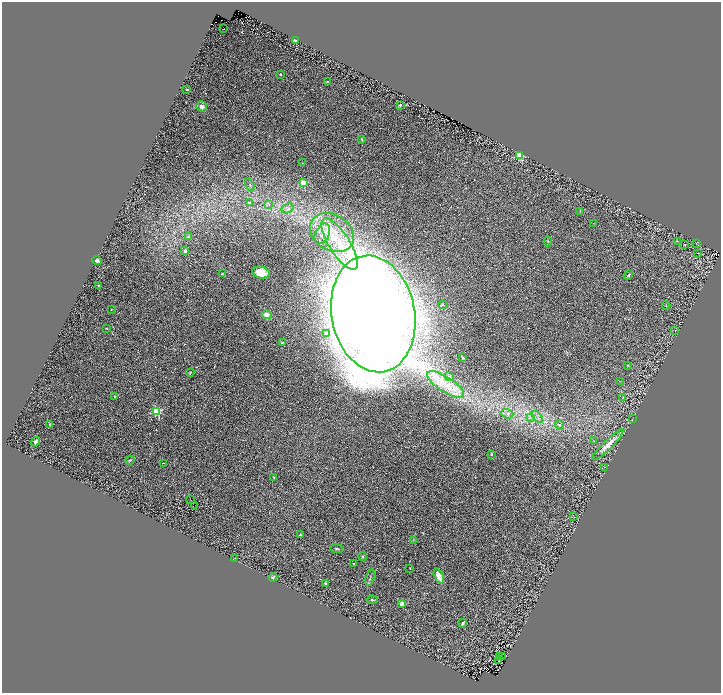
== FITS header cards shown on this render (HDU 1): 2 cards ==
NAXIS1  =                 1438
NAXIS2  =                 1381

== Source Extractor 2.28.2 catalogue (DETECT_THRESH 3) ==
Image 1438 x 1381 px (HDU 1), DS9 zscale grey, zoomed out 1/2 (1 PNG px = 2 x 2 image px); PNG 723 x 695 px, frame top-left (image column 2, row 1381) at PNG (2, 2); each listed source drawn as its Kron ellipse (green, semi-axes under 4 px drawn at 4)
Background 0.0491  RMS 0.017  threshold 0.05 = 3 sigma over >= 5 px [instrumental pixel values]
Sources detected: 107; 23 cannot appear on this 1/2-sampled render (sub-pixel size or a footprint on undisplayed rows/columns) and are neither listed nor drawn; the other 84 listed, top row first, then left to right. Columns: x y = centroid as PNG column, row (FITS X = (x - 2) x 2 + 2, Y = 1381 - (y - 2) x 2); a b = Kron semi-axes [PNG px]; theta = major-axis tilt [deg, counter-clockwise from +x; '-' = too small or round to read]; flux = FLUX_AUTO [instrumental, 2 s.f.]
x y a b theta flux
223 29 2 1 - 2
295 41 2 2 - 36
280 74 2 2 - 5.8
327 81 3 2 - 1.6
187 89 2 2 - 7
400 105 3 2 - 2.6
202 106 5 5 - 14
362 140 4 3 - 3.2
519 155 3 3 - 260
303 163 3 1 - 1.4
303 183 3 3 - 120
250 185 6 1 -58 2.2
249 203 2 2 - 9.3
269 204 3 2 - 1.7
288 208 6 4 30 9.5
580 212 3 2 - 1.2
594 223 2 1 - 0.93
332 233 23 18 -32 130
322 234 11 7 64 23
189 237 4 3 - 10
548 241 5 2 - 2
677 241 2 1 - 0.94
696 243 4 1 - 1.4
340 244 29 10 -57 120
685 245 3 2 - 1.5
185 251 4 3 - 9.3
698 253 2 1 - 110
97 261 5 3 - 5.5
261 273 8 6 -13 42
223 274 2 2 - 2.6
628 275 5 2 - 3.9
98 286 2 2 - 5.5
443 305 4 3 - 2.4
666 305 4 2 - 1.7
111 310 2 2 - 1.4
373 314 59 41 -79 10000
266 315 5 4 - 20
107 328 2 2 - 2.1
675 330 2 2 - 1.4
326 334 3 2 - 4
282 342 4 3 - 2.8
463 357 3 2 - 2.5
628 365 3 2 - 1.5
190 373 4 3 - 2.4
449 376 4 3 - 4.4
621 382 2 2 - 0.79
446 385 21 7 -34 73
115 396 4 2 - 2.2
623 397 3 3 - 1.7
157 411 3 3 - 270
507 414 6 4 -21 10
537 417 7 2 -50 6.9
530 418 3 2 - 2.9
632 419 2 1 - 0.92
50 424 2 2 - 6.4
559 425 5 4 - 6.9
35 441 5 3 - 8.3
593 441 3 2 - 1.1
608 445 21 4 45 42
491 454 3 2 - 2.2
130 460 5 3 - 3.4
163 463 2 1 - 0.99
604 467 3 1 - 1.1
274 477 2 2 - 2.3
191 500 2 1 - 3.2
194 506 3 1 - 1.7
574 517 3 2 - 1.6
300 535 2 2 - 9.1
413 540 4 2 - 1.8
337 549 6 3 -7 3.6
362 556 4 4 - 3.8
234 558 2 1 - 1.5
354 564 2 2 - 7.3
410 568 2 1 - 1.2
439 576 8 4 -66 32
273 577 4 2 - 3.4
370 577 9 2 75 4
325 583 4 3 - 2.4
372 600 5 3 - 3.4
402 604 3 2 - 59
463 623 4 2 - 5
500 657 2 1 - 1.2
502 657 2 1 - 1.4
499 661 2 1 - 1.3
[23 sub-pixel or undisplayed-footprint detections neither listed nor drawn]